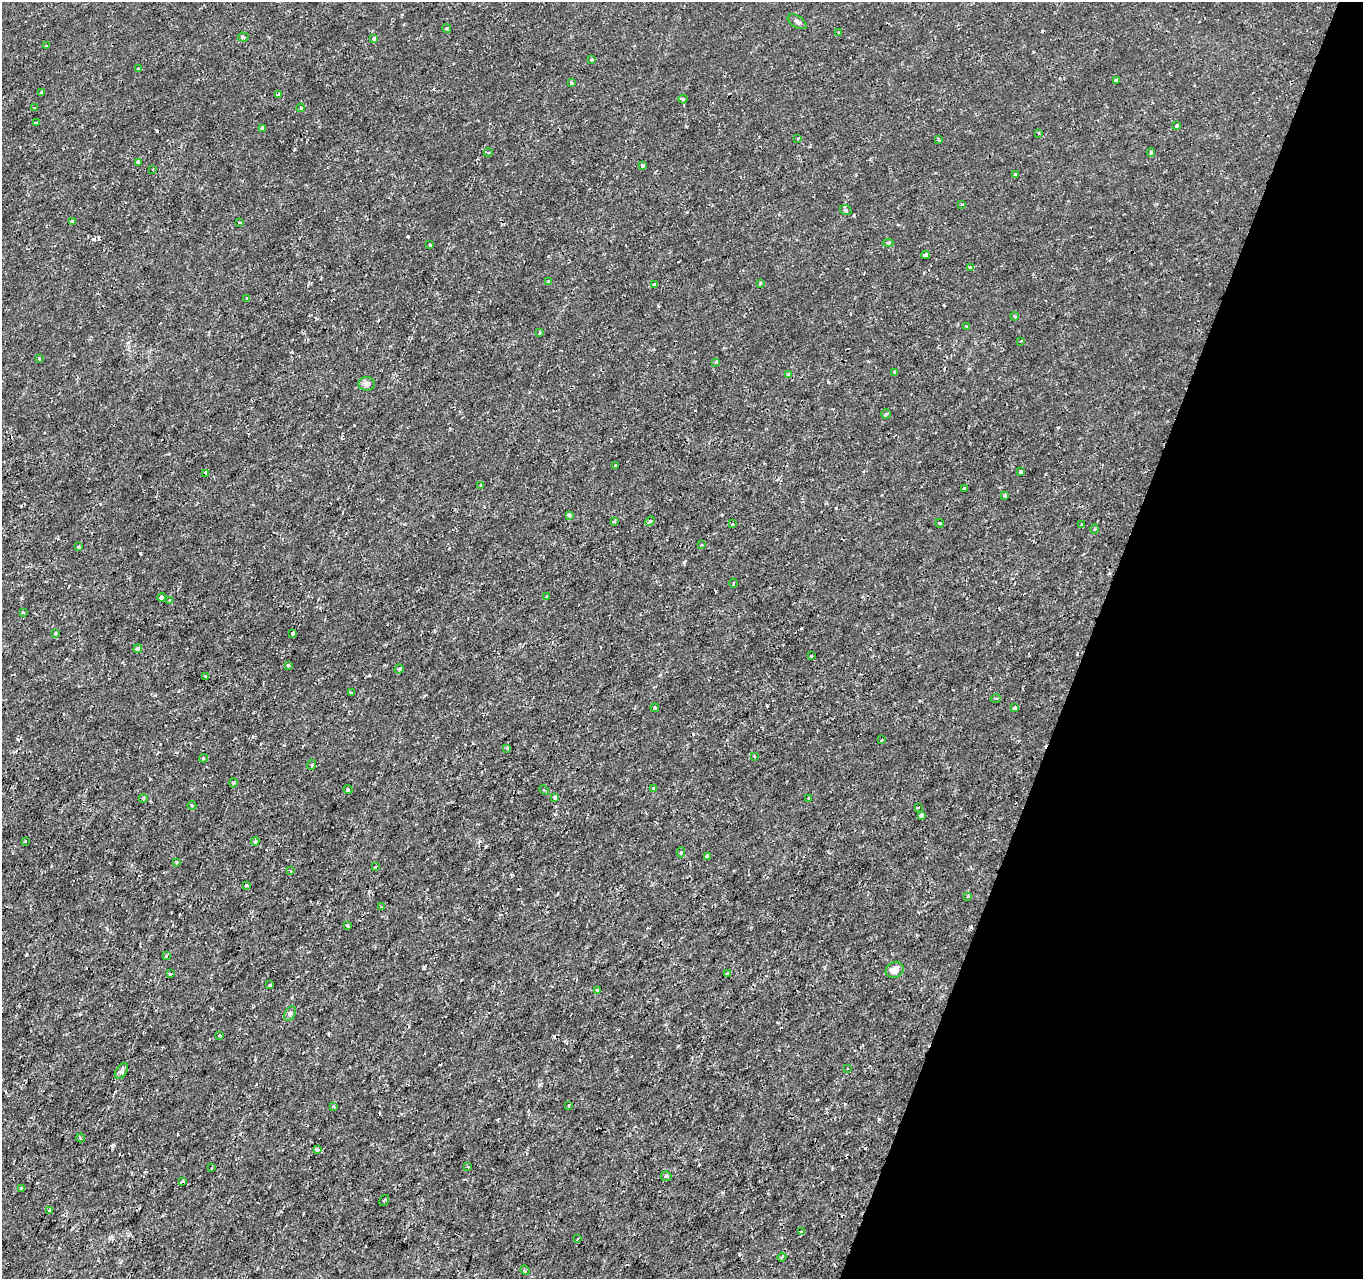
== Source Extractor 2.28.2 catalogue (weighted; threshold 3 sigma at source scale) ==
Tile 8 of 4 x 4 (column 4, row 2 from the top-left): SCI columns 4084-5444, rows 2768-4044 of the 5451 x 5597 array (HDU 1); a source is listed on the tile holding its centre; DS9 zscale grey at full resolution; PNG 1365 x 1281 px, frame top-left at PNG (2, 2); each listed source drawn as its Kron ellipse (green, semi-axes under 4 px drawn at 4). Shown black and unused: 20% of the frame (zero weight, under 2 of 3 exposures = <1% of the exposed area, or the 3 px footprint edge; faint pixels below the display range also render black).
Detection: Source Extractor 2.28.2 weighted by HDU 2 'WHT'; one run over the whole footprint, this tile lists its part. Background -7.05e-05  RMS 9.5e-04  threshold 0.00429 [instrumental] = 3 sigma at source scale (4.5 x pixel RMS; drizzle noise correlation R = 1.50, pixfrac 1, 0.0396/0.0396 arcsec/px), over >= 5 px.
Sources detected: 143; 12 cosmic-ray / hot-pixel residue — neither listed nor drawn; the other 131 listed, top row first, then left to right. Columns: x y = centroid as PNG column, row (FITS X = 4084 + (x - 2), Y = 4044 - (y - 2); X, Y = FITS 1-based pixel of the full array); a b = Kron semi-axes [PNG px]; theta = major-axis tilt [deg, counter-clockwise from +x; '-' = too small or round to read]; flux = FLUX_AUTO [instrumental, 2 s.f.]
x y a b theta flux
797 22 10 6 -33 0.27
446 28 4 4 - 0.14
839 33 3 3 - 0.16
243 37 5 4 - 0.17
374 39 4 3 - 0.4
46 46 4 3 - 0.082
592 60 4 3 - 0.49
138 69 3 3 - 0.14
1116 80 4 3 - 0.54
571 83 3 3 - 0.27
42 93 4 3 - 0.27
278 95 4 3 - 0.52
683 99 4 3 - 0.18
35 108 3 2 - 0.064
301 108 4 3 - 0.079
36 123 4 3 - 0.14
1177 125 3 3 - 0.5
262 128 4 3 - 0.45
1039 133 4 2 - 0.074
798 138 4 2 - 0.085
938 139 3 3 - 0.16
1151 152 4 3 - 0.18
488 153 4 3 - 0.095
138 162 4 3 - 0.4
643 166 3 3 - 0.23
153 169 3 3 - 0.099
1015 175 3 3 - 0.15
962 204 4 2 - 0.11
846 210 6 4 -19 0.17
72 221 4 3 - 0.18
239 223 3 3 - 0.2
888 243 5 3 - 0.23
430 245 3 2 - 0.22
926 255 4 3 - 1.6
971 268 4 3 - 0.85
548 281 3 2 - 0.067
760 283 3 3 - 0.099
654 284 4 3 - 0.37
247 299 4 3 - 0.22
1015 316 4 3 - 0.13
967 327 3 3 - 0.21
540 332 3 2 - 0.14
1021 341 3 3 - 0.083
39 359 3 3 - 0.22
716 362 3 2 - 0.1
895 372 3 3 - 0.34
788 375 4 3 - 0.096
367 384 8 7 - 0.41
886 414 5 4 - 0.15
616 466 3 3 - 0.17
1021 472 3 3 - 0.29
205 473 4 3 - 0.57
481 485 3 3 - 0.099
964 489 3 3 - 0.17
1005 496 4 3 - 0.16
569 515 4 3 - 0.27
614 521 4 3 - 0.11
650 521 5 4 - 0.14
939 523 4 3 - 0.092
732 524 4 3 - 0.11
1082 524 3 2 - 0.079
1094 529 5 3 - 0.11
702 545 3 3 - 0.12
79 547 4 3 - 0.13
733 583 4 3 - 0.093
547 596 4 3 - 0.2
161 597 4 3 - 0.53
170 600 4 3 - 0.12
23 612 4 3 - 0.088
55 633 3 3 - 0.13
293 633 4 3 - 0.21
138 649 4 3 - 0.42
811 656 3 2 - 0.096
288 665 3 3 - 0.18
399 669 5 3 - 0.26
206 676 4 3 - 0.13
351 693 3 3 - 0.18
996 698 5 3 - 0.11
655 707 4 3 - 0.11
1015 708 4 3 - 1.3
881 740 4 2 - 0.098
507 748 3 3 - 0.13
754 756 3 3 - 0.14
203 758 4 4 - 0.1
311 765 5 3 - 0.11
233 783 4 4 - 0.13
654 789 4 4 - 0.36
348 790 5 3 - 0.15
544 790 5 4 - 0.13
143 798 4 3 - 0.17
555 798 3 3 - 0.92
809 798 3 3 - 0.37
192 806 4 3 - 0.081
918 807 3 2 - 0.13
921 815 4 3 - 0.33
255 841 4 3 - 0.25
25 842 3 2 - 0.067
681 852 5 4 - 0.18
707 857 4 3 - 0.38
177 862 3 3 - 0.13
375 867 3 3 - 0.14
291 871 3 3 - 0.1
247 886 3 2 - 0.093
968 896 3 3 - 0.14
381 907 4 4 - 0.089
347 925 3 3 - 0.31
166 956 4 3 - 0.32
895 970 9 7 30 0.81
170 974 3 3 - 0.1
728 974 4 3 - 0.2
270 985 3 3 - 0.11
598 990 3 3 - 0.36
290 1013 8 5 63 0.2
220 1035 4 3 - 0.19
847 1068 4 3 - 0.086
121 1071 9 5 57 0.31
569 1105 4 3 - 0.16
333 1107 4 4 - 0.15
80 1138 4 3 - 0.096
317 1149 4 3 - 0.65
468 1167 3 3 - 0.073
211 1168 3 2 - 0.075
666 1176 5 4 - 0.2
182 1182 4 3 - 0.26
21 1188 3 3 - 0.31
384 1201 6 3 57 0.12
50 1210 4 2 - 0.075
802 1232 3 3 - 0.3
577 1239 3 2 - 0.088
782 1257 4 2 - 0.1
525 1270 5 4 - 0.14
Overlapping masked pixels (flux is a lower limit): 2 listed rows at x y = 278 95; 205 473
Unlisted compact peaks at least as high as the median listed source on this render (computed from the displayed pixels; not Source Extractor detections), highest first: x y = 408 236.